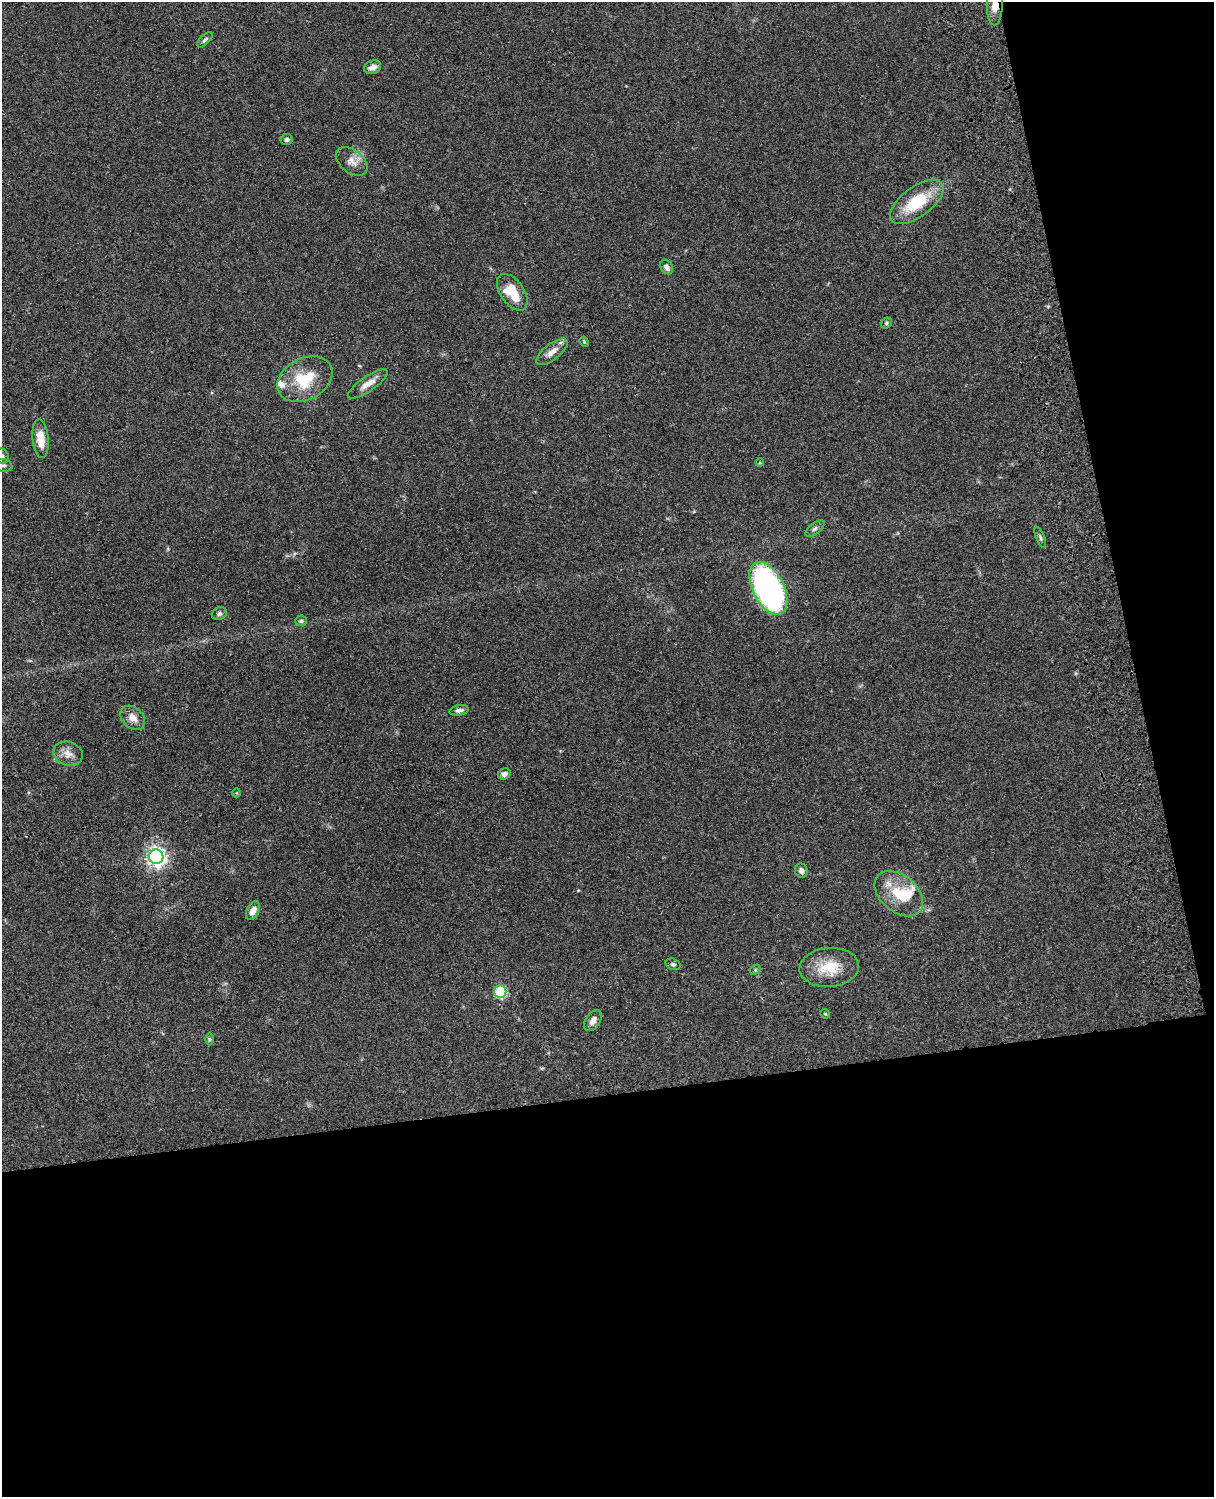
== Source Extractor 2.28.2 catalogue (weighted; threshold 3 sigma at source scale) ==
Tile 12 of 4 x 3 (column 4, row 3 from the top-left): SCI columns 3756-4967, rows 278-1772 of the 5086 x 4927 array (HDU 1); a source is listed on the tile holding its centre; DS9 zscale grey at full resolution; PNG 1216 x 1499 px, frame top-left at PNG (2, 2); each listed source drawn as its Kron ellipse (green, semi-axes under 4 px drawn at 4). Shown black and unused: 33% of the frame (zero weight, under 3 of 4 exposures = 6% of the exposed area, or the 3 px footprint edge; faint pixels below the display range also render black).
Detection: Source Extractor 2.28.2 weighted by HDU 2 'WHT'; one run over the whole footprint, this tile lists its part. Background 0.0764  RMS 0.0058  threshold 0.026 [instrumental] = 3 sigma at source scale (4.5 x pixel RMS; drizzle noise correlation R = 1.50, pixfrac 1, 0.05/0.05 arcsec/px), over >= 5 px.
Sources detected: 40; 2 inside a brighter listed object's ellipse — not listed separately; the other 38 listed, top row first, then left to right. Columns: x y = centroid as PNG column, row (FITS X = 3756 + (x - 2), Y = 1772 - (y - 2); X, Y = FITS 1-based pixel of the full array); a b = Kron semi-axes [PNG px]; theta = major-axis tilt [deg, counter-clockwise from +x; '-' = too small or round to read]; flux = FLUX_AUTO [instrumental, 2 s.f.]
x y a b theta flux
995 4 21 8 89 7.1
205 40 10 4 45 1.4
373 67 9 6 21 3.8
287 139 6 5 - 1.3
352 161 18 11 -38 5.4
917 202 31 15 37 26
667 267 8 6 -55 2.7
512 292 21 11 -55 16
886 323 6 5 - 0.98
584 342 5 4 - 0.6
552 352 19 8 38 5.2
305 379 29 20 28 24
368 384 23 7 34 5.6
41 439 19 8 -84 10
2 456 7 6 - 2
760 462 4 4 - 0.54
3 465 9 6 -11 1.8
815 528 11 5 37 1.8
1040 537 11 4 -67 1.2
768 588 28 15 -63 150
219 614 8 6 25 1.4
301 621 6 5 - 1.4
459 710 10 5 9 2.1
133 718 14 10 -42 5.5
68 754 15 12 -18 5.1
504 774 7 5 29 2.3
237 793 4 3 - 0.41
156 857 7 7 - 280
801 871 7 6 - 2
899 894 28 18 -40 19
253 911 10 6 63 4.6
673 964 7 5 -18 1.2
829 967 30 19 4 17
755 970 6 4 47 0.64
500 992 6 6 - 49
825 1014 5 4 - 0.67
593 1021 12 7 56 3.4
209 1039 6 4 90 0.78
Overlapping masked pixels (flux is a lower limit): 1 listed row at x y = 995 4
Isophote crosses this tile's border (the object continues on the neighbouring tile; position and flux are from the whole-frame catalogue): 3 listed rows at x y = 995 4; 2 456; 3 465